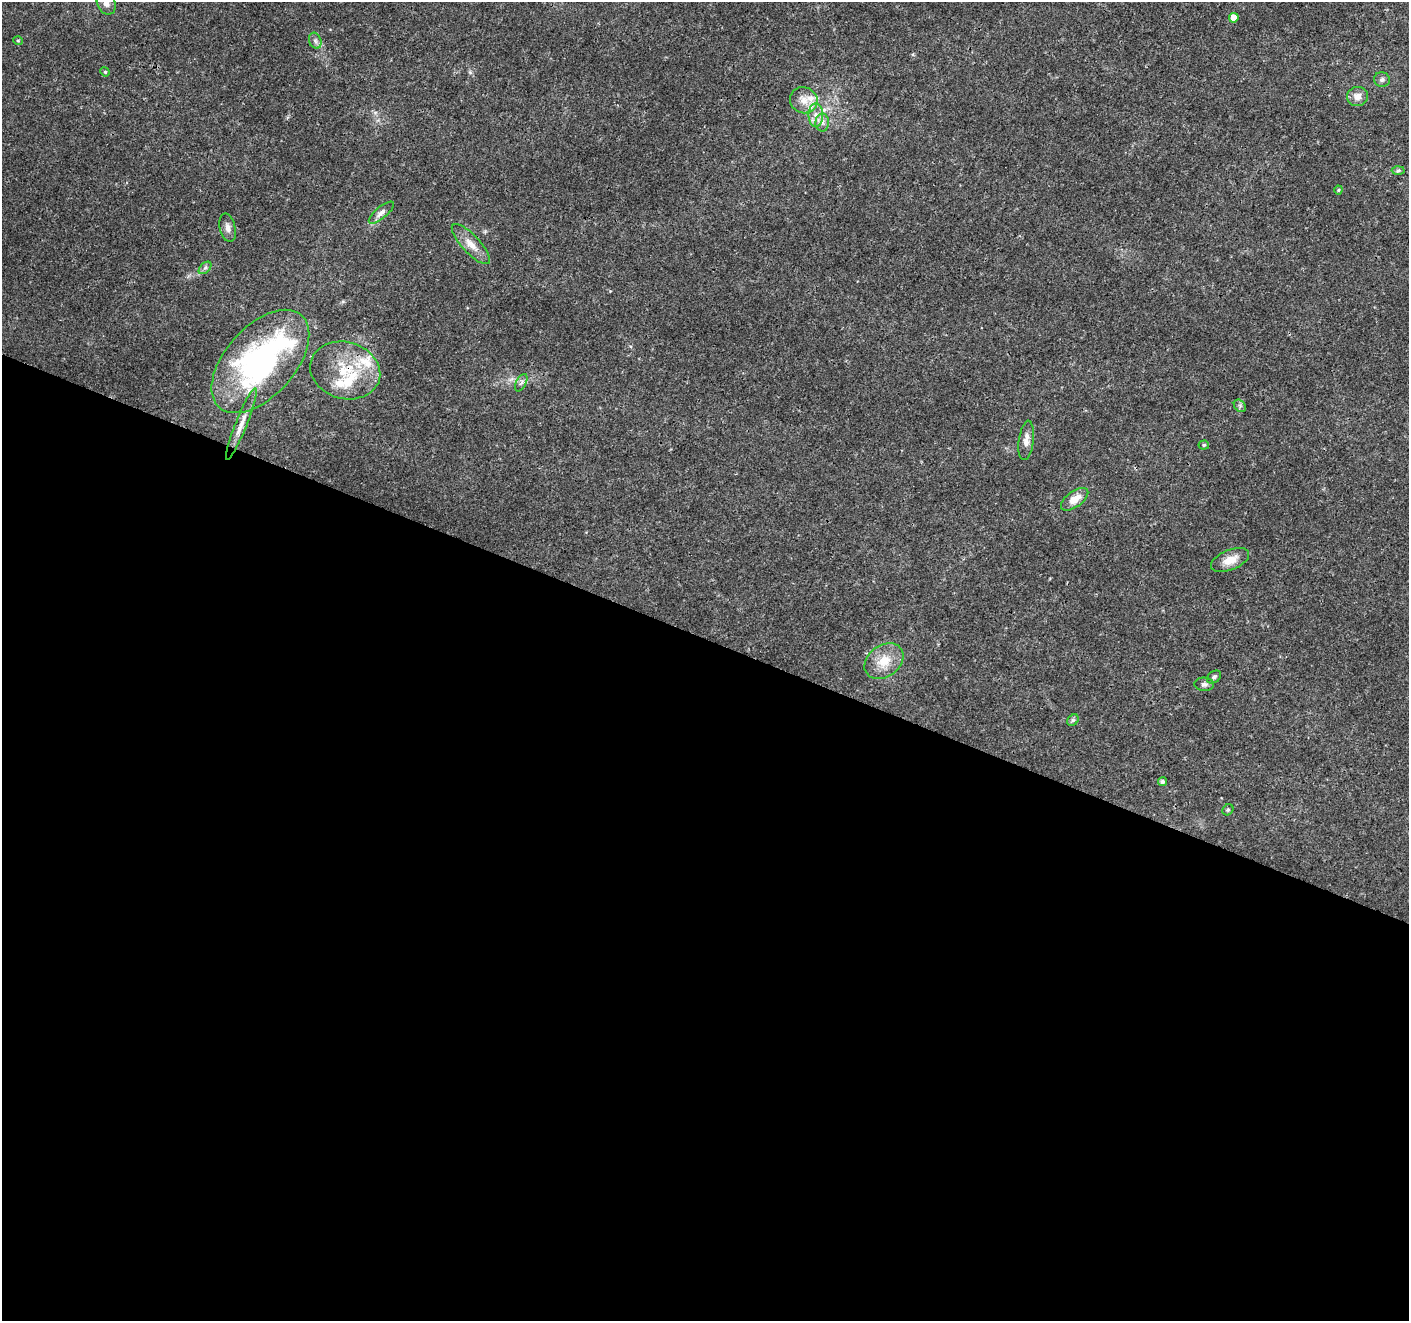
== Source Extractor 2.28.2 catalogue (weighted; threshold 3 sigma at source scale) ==
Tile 14 of 4 x 4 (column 2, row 4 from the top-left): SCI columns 1416-2822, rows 274-1592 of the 5637 x 5756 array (HDU 1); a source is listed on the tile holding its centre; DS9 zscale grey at full resolution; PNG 1411 x 1323 px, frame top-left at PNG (2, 2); each listed source drawn as its Kron ellipse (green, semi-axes under 4 px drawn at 4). Shown black and unused: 52% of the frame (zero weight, under 3 of 4 exposures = <1% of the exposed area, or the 3 px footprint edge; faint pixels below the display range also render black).
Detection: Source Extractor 2.28.2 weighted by HDU 2 'WHT'; one run over the whole footprint, this tile lists its part. Background 0.0285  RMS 0.0024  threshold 0.0107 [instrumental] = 3 sigma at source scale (4.5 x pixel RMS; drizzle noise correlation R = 1.50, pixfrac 1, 0.0396/0.0396 arcsec/px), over >= 5 px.
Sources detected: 38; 1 inside a brighter object's white glare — neither listed nor drawn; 6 inside a brighter listed object's ellipse — not listed separately; the other 31 listed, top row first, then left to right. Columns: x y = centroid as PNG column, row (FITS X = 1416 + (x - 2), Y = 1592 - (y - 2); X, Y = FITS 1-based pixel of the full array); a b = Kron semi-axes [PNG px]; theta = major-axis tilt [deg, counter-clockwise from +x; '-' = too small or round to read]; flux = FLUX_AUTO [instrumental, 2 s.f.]
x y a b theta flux
106 3 12 9 -66 1.5
1234 18 5 4 - 1.9
18 41 5 3 - 0.21
315 41 8 6 -69 0.69
105 72 5 4 - 0.3
1382 80 8 7 - 0.7
1357 96 10 9 - 1.7
804 100 14 13 - 2.6
816 115 12 7 -90 1.7
822 122 9 7 89 1.1
1398 170 6 4 2 0.4
1338 190 4 4 - 0.27
381 213 15 6 40 1.2
228 228 14 8 -77 1.3
471 244 26 9 -47 3
205 268 7 4 44 0.62
260 361 62 35 48 55
345 370 35 28 -16 12
521 383 9 5 62 0.65
1240 406 7 5 -47 0.53
241 424 38 6 68 3
1026 440 20 7 82 1.7
1204 445 5 4 - 0.36
1075 499 16 8 36 3.1
1230 560 20 10 22 3.1
884 661 21 15 37 4.8
1214 677 8 5 37 0.55
1204 684 10 6 -2 0.77
1073 720 6 5 - 0.48
1162 782 4 4 - 0.73
1228 810 6 5 - 0.35
Overlapping masked pixels (flux is a lower limit): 2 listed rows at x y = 260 361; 345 370
Isophote crosses this tile's border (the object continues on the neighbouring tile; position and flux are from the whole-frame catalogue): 1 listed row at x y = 106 3